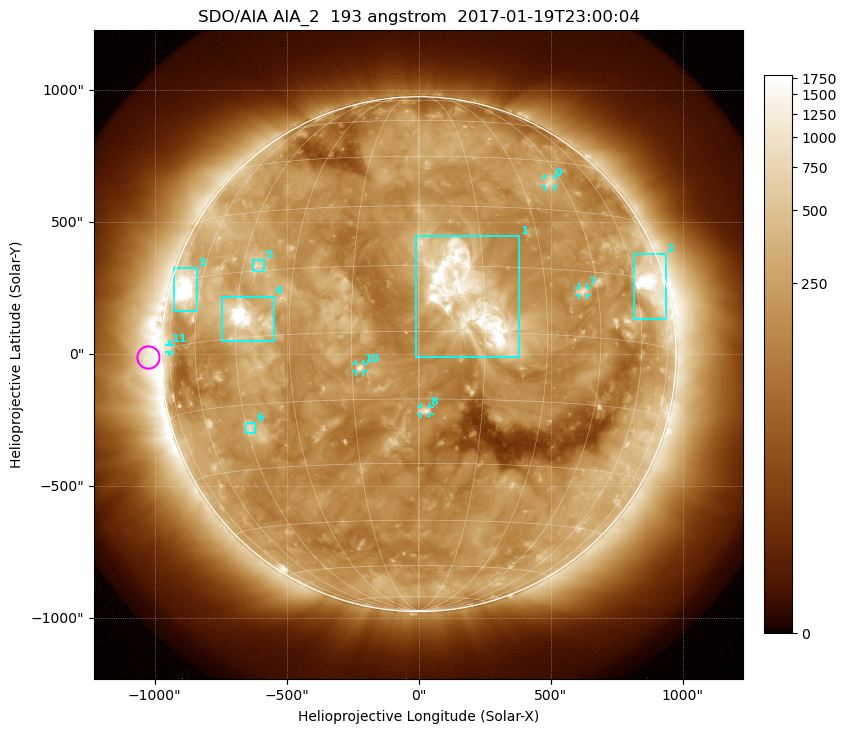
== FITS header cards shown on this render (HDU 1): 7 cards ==
TELESCOP= 'SDO/AIA'
INSTRUME= 'AIA_2'
WAVELNTH=                  193
WAVEUNIT= 'angstrom'
DATE-OBS= '2017-01-19T23:00:04.84'
CTYPE1  = 'HPLN-TAN'
CTYPE2  = 'HPLT-TAN'

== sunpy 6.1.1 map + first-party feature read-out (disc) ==
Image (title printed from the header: SDO/AIA AIA_2  193 angstrom  2017-01-19T23:00:04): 1024 x 1024 px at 2.4 arcsec/px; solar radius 975 arcsec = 406 px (full disc in frame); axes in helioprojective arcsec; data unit not stated in the header (colour bar unlabelled)
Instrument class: DISC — disc imager (sunpy class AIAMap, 193 A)
Bright regions (active regions / flare kernels): reference = the median radial profile (limb darkening/brightening removed); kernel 9 px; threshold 5 sigma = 355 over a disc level ~185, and >= 1.15x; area >= 12 px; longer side >= 10 px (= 24 arcsec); searched inside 0.97 R_sun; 11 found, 11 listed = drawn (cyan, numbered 1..; 5 of them under ~33 arcsec drawn as corner ticks so the feature stays visible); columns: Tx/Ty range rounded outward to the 5 arcsec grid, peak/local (2 s.f.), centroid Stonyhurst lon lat
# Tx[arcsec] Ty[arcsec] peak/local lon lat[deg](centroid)
1 -10..385 -10..450 12 +11 +8
2 815..935 135..380 17 +67 +14
3 -930..-835 160..330 15 -67 +13
4 -750..-550 50..220 13 -42 +4
5 -630..-585 315..355 4.3 -40 +16
6 -655..-620 -300..-260 4.4 -44 -20
7 605..640 225..255 4.3 +40 +10
8 10..40 -225..-200 4.4 +2 -18
9 480..510 635..670 3.4 +40 +38
10 -235..-205 -65..-35 4.4 -13 -8
11 -945..-940 10..35 2.6 -75 +0
Off-limb structures (1.02-1.3 R_sun): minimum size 162 px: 3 found; the strongest spans PA ~45..125 deg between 1.02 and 1.3 R_sun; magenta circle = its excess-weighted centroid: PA ~90 deg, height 1.05 R_sun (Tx ~-1025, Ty ~-10 arcsec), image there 3.1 x the reference